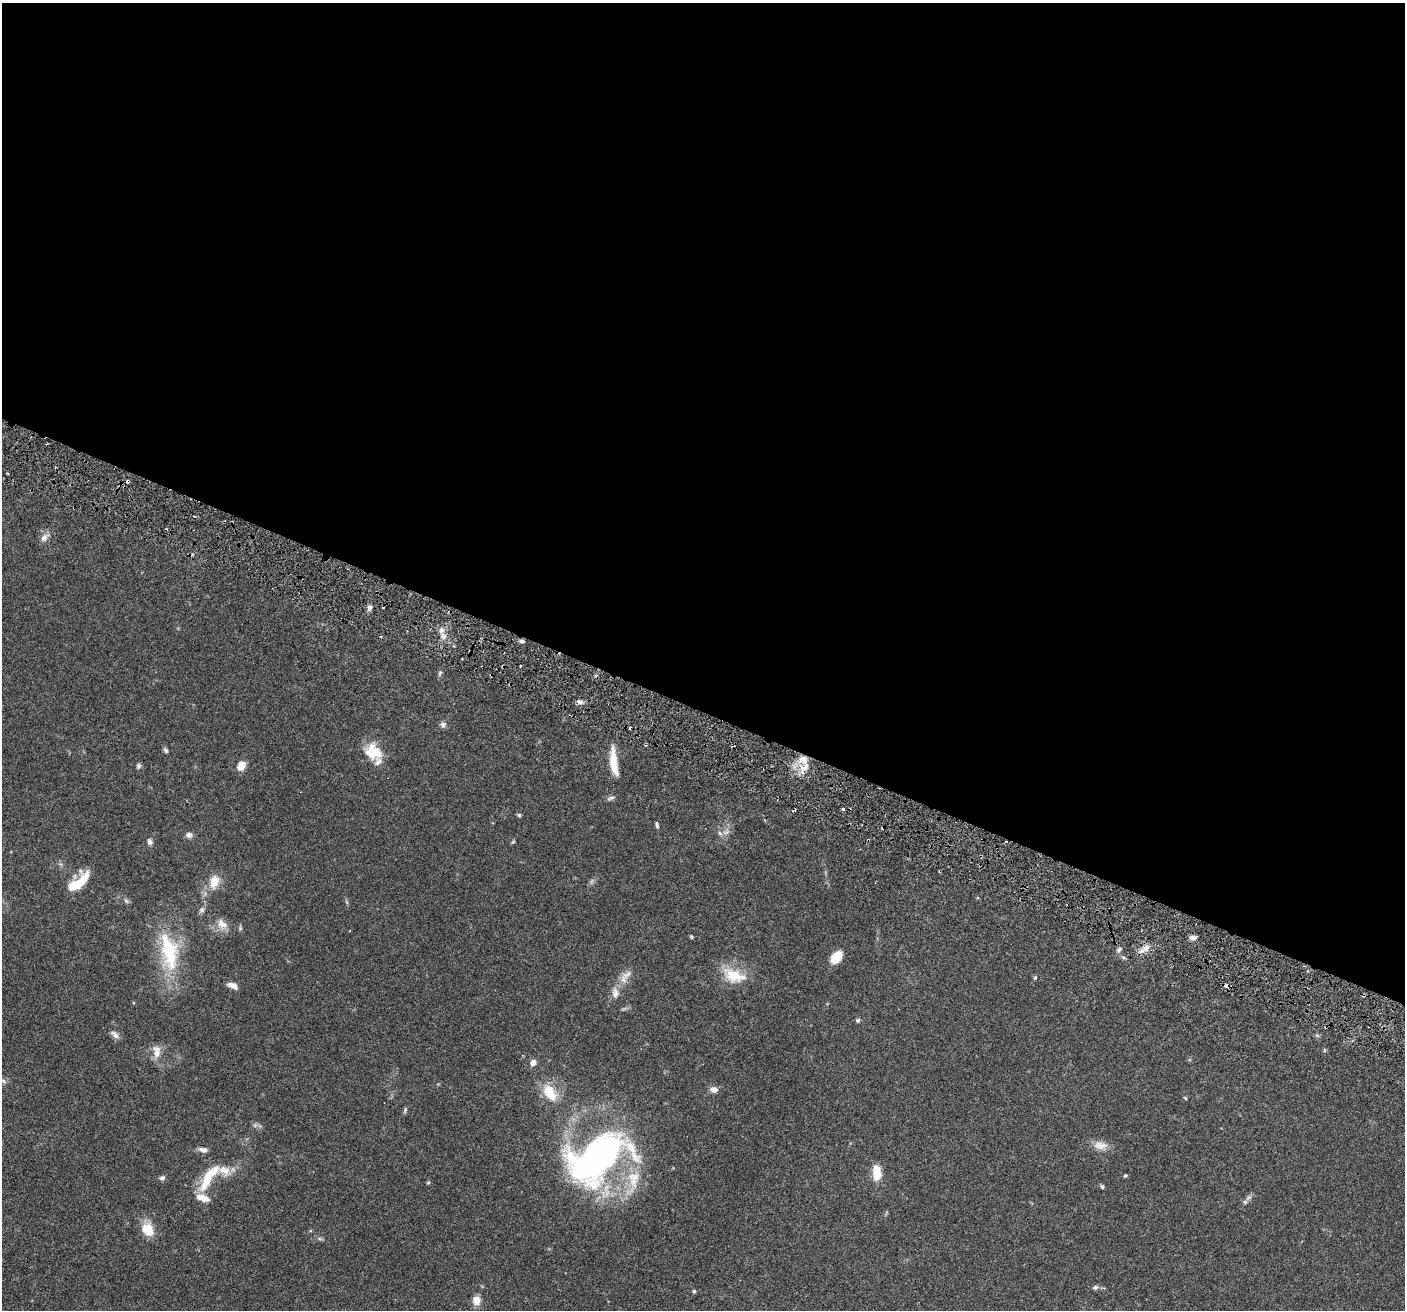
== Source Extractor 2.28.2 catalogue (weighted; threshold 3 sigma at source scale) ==
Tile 3 of 4 x 4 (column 3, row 1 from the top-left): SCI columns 2837-4239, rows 4255-5562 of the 5669 x 5762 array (HDU 1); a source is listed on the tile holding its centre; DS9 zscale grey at full resolution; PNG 1407 x 1312 px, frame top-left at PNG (2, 3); no overlay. Shown black and unused: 54% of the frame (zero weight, under 3 of 6 exposures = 3% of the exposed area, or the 3 px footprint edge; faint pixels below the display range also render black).
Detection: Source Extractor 2.28.2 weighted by HDU 2 'WHT'; one run over the whole footprint, this tile lists its part. Background 0.054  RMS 0.0031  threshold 0.0128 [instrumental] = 3 sigma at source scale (4.09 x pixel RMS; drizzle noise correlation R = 1.36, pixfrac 0.8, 0.05/0.05 arcsec/px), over >= 5 px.
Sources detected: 80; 1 too faint to see at this stretch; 7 cosmic-ray / hot-pixel residue — not listed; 6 inside a brighter listed object's ellipse — not listed separately; the other 66 listed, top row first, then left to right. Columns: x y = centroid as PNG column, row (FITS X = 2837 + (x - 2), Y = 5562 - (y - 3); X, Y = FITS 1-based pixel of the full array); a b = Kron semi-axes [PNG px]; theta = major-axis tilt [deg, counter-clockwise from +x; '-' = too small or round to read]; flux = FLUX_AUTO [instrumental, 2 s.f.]
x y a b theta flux
44 538 11 8 44 1.5
370 607 7 5 55 0.88
442 630 8 6 -1 1.3
522 641 7 4 -15 0.73
520 666 3 2 - 0.32
440 673 7 4 54 0.44
579 702 9 5 -8 1.1
443 724 7 7 - 0.89
166 750 7 5 -58 0.64
373 752 23 18 -43 6.7
803 759 13 9 -41 3.5
614 762 34 8 -83 6.2
138 766 6 5 - 0.71
241 766 10 8 56 3.1
610 798 11 4 23 0.68
843 809 4 3 - 0.44
519 815 5 5 - 0.44
657 825 9 4 -79 0.6
720 833 6 4 -70 0.53
189 835 8 6 -6 1.2
150 842 8 6 -72 0.91
513 842 7 4 43 0.34
592 881 7 4 70 0.54
214 882 17 11 74 4.1
78 883 24 9 39 10
126 901 7 5 -45 0.57
202 910 8 7 - 0.81
222 924 17 11 -46 2.8
691 937 4 3 - 0.48
1192 937 8 6 2 1.1
1146 948 9 8 - 1.9
169 950 51 28 -78 19
1119 950 7 6 - 0.72
836 957 14 8 52 5.2
1124 958 6 4 -19 0.42
627 975 18 8 37 2.3
736 976 26 18 -27 7.8
1035 978 5 4 - 0.34
233 985 12 6 -21 1.8
1226 985 4 4 - 1.7
615 993 15 10 -83 2
1364 995 5 3 - 0.38
858 1020 6 5 - 0.51
115 1034 14 6 -41 1.2
157 1051 18 10 -85 2.8
533 1063 8 7 - 1.4
714 1089 7 6 - 1.8
550 1093 26 15 -56 6.7
1185 1098 5 3 - 0.28
405 1110 9 4 73 0.49
1100 1145 20 10 -5 2.8
203 1150 10 6 -10 1.3
597 1157 69 39 34 110
224 1170 19 11 -26 4
877 1173 16 8 -87 5.4
1125 1175 4 3 - 0.34
162 1178 7 6 - 0.78
207 1179 33 10 66 7.6
634 1179 29 18 89 9.6
428 1183 5 3 - 0.27
1102 1187 6 4 -62 0.41
1245 1202 7 5 45 0.66
145 1229 17 14 89 4.4
1095 1287 8 6 16 0.76
694 1291 4 4 - 0.37
476 1300 10 9 - 2.6
Overlapping masked pixels (flux is a lower limit): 3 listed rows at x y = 579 702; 1226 985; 1364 995